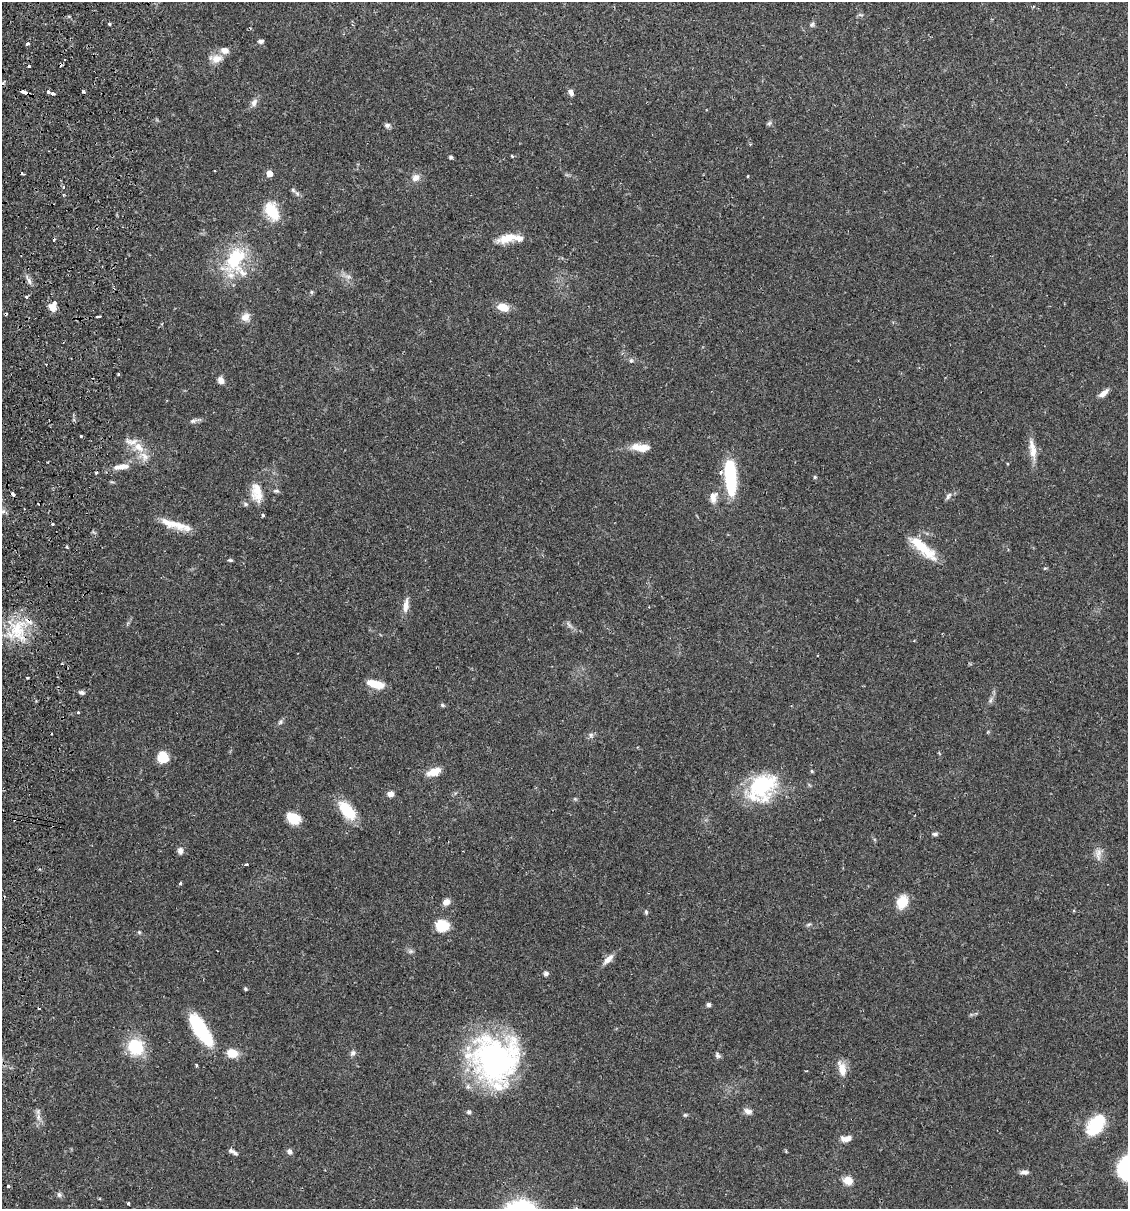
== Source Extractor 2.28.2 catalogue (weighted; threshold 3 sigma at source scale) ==
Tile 11 of 4 x 4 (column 3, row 3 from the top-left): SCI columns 2425-3550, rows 1225-2431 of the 4966 x 4858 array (HDU 1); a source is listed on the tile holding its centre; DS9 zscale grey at full resolution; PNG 1130 x 1211 px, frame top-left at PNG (2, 2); no overlay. Shown black and unused: <1% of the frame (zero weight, under 2 of 3 exposures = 3% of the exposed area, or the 3 px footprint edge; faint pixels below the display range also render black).
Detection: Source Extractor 2.28.2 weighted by HDU 2 'WHT'; one run over the whole footprint, this tile lists its part. Background 0.0646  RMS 0.005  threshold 0.0225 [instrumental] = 3 sigma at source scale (4.5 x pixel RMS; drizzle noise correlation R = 1.50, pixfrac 1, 0.05/0.05 arcsec/px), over >= 5 px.
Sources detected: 131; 11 cosmic-ray / hot-pixel residue — not listed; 10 inside a brighter listed object's ellipse — not listed separately; the other 110 listed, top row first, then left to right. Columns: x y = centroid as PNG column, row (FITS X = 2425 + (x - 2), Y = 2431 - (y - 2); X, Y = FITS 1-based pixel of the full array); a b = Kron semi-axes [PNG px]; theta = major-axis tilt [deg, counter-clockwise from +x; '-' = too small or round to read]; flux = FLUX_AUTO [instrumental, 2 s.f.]
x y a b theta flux
860 15 8 3 -5 0.74
109 24 3 3 - 0.92
812 24 7 6 - 1.1
261 41 7 5 8 1.2
27 44 3 3 - 2.4
217 59 16 10 15 4.9
64 60 3 3 - 7.8
83 91 4 3 - 0.75
24 92 7 3 -15 5.8
48 92 4 3 - 4.8
571 92 9 6 -59 1.9
53 93 3 3 - 1.4
254 103 12 7 59 2.4
769 123 7 5 43 0.96
387 125 8 7 - 1.4
512 156 3 3 - 0.74
451 157 5 4 - 0.73
269 173 5 4 - 5.8
747 176 3 2 - 0.41
416 178 11 9 45 3.1
63 187 4 3 - 0.52
293 190 7 4 -45 0.91
272 211 18 11 -60 16
508 238 25 10 14 8.6
236 259 43 24 57 29
348 277 7 4 -1 1.2
29 281 11 5 -66 1.8
311 292 6 4 -90 0.65
26 297 3 3 - 1.1
52 307 9 6 -39 4.3
503 307 11 7 -15 7.3
99 317 5 3 - 2.9
245 317 12 10 33 3.6
631 361 6 5 - 0.94
119 374 3 3 - 0.73
221 380 7 6 - 3
1103 393 13 6 39 3.2
193 421 9 6 14 1.4
80 436 3 3 - 1.4
138 447 15 10 -37 6.5
641 447 24 9 -5 6.8
1032 449 29 8 -79 6.1
121 467 22 7 8 5.4
730 477 39 12 -85 30
815 477 5 4 - 0.68
276 491 8 5 -6 1
257 492 26 14 -81 9
13 494 4 3 - 2.9
948 496 10 5 56 1.5
713 498 16 9 76 4.1
52 524 3 3 - 1.4
173 524 30 10 -15 8.5
919 545 38 15 -35 13
67 547 3 3 - 0.78
230 560 6 4 -1 0.73
1045 568 5 3 - 0.51
406 605 19 7 83 3.8
569 625 10 4 -56 1.3
17 630 30 21 79 21
375 684 19 8 -16 8
82 692 7 5 -13 1.3
991 700 7 4 70 1.1
442 705 5 4 - 0.66
78 713 3 3 - 1.3
280 722 8 6 48 1.1
591 735 6 6 - 1.2
163 757 11 9 -72 9.9
812 771 5 3 - 0.5
434 772 17 8 18 6.1
762 787 35 25 48 40
390 794 7 6 - 2.7
347 811 22 11 -48 16
293 818 13 9 -31 12
935 834 7 4 4 1.2
180 851 9 7 -85 2
1098 854 19 7 -87 3.3
246 864 3 3 - 4.3
181 883 3 3 - 1.1
446 902 8 7 - 3.2
902 902 12 9 68 12
646 912 7 4 -80 0.83
809 924 6 4 19 0.75
442 926 13 10 -9 13
139 932 5 4 - 0.61
411 951 7 6 - 1.1
608 959 17 7 45 3.4
546 974 6 5 - 1.2
245 989 5 4 - 0.65
709 1005 5 4 - 1.5
200 1029 36 12 -57 33
135 1047 19 16 -43 21
232 1053 10 8 -9 8.6
353 1053 8 7 - 1.4
718 1055 8 6 -57 1.2
495 1060 50 48 -75 120
196 1065 3 3 - 0.78
842 1069 20 9 -75 5.6
748 1111 12 7 -25 2.4
469 1112 5 5 - 1.1
685 1115 5 4 - 0.65
38 1117 11 6 -84 2.3
1096 1125 22 13 55 25
846 1138 13 7 4 3.5
289 1151 7 6 - 1.7
235 1153 10 5 -34 1.6
1024 1172 10 6 -1 1.9
848 1180 9 8 - 5.6
8 1187 3 3 - 1.4
59 1195 7 5 -74 1.2
128 1203 3 3 - 0.96
Overlapping masked pixels (flux is a lower limit): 1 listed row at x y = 24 92